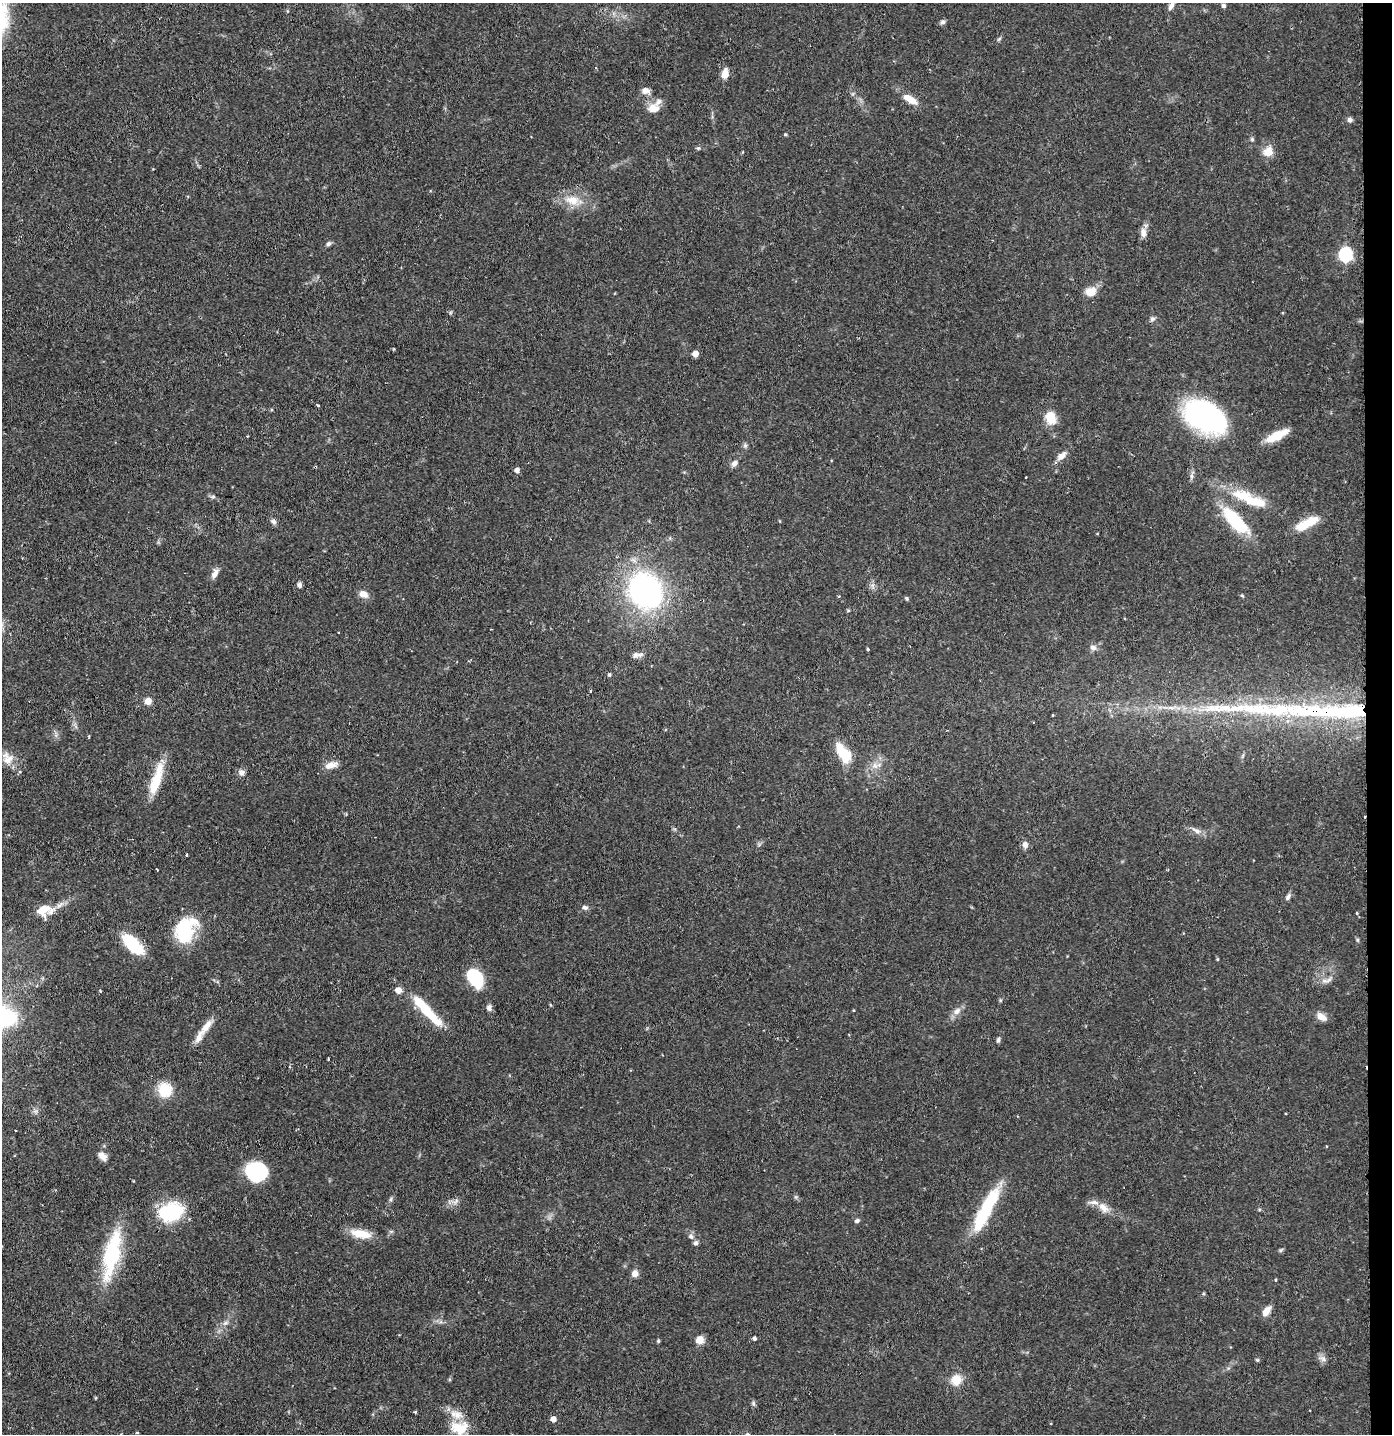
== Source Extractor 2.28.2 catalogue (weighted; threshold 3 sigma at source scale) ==
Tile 6 of 3 x 3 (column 3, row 2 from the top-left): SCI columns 2861-4250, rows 1441-2872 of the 4332 x 4304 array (HDU 1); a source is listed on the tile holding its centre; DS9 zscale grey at full resolution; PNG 1394 x 1436 px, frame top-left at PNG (2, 3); no overlay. Shown black and unused: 2% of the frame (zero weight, under 2 of 3 exposures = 1% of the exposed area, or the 3 px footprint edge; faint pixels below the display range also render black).
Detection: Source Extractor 2.28.2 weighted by HDU 2 'WHT'; one run over the whole footprint, this tile lists its part. Background 0.131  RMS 0.0054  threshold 0.0245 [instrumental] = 3 sigma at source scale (4.5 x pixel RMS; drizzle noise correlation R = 1.50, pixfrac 1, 0.05/0.05 arcsec/px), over >= 5 px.
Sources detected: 127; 3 inside a brighter object's white glare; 1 cosmic-ray / hot-pixel residue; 1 long thin detection or spike segment (spike, bleed or trail) — not listed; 11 inside a brighter listed object's ellipse — not listed separately; the other 111 listed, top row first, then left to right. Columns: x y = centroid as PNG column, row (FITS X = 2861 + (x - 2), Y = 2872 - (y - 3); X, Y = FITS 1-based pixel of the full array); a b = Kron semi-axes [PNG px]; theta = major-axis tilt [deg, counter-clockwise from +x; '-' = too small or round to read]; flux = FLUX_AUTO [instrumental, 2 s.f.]
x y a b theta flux
1171 6 10 6 64 2.5
1224 6 4 4 - 1.6
943 22 7 6 - 1.3
999 39 7 4 37 0.82
596 68 3 3 - 0.68
725 74 9 6 82 6.1
646 91 9 7 -20 3.4
909 99 22 8 -30 7
653 108 17 12 0 5.7
1349 120 6 6 - 1.5
785 134 4 4 - 0.62
1252 139 6 5 - 0.84
698 148 5 5 - 0.85
1268 151 14 12 39 5.7
572 200 19 13 -14 9.6
1143 233 14 7 -87 3.3
329 244 7 5 43 1.2
1345 254 6 6 - 83
1091 292 12 10 10 7.1
1152 319 7 6 - 1.4
695 354 5 4 - 6.7
318 405 4 3 - 0.55
1205 416 39 24 -27 120
1051 418 13 10 -78 9.4
1277 436 26 9 26 11
745 445 6 5 - 1.1
1062 456 15 7 40 3.9
734 463 9 6 46 2.4
517 470 5 5 - 2.3
1192 476 8 4 82 1.4
213 497 6 4 0 0.96
1253 501 59 14 -21 22
273 521 8 6 -33 1.7
1235 521 37 14 -47 30
215 574 14 7 62 3.2
299 585 5 5 - 1.9
645 591 33 27 -60 130
363 594 11 8 -21 4.1
839 596 4 3 - 0.47
1242 596 5 3 - 0.59
906 598 5 4 - 0.86
1093 647 9 7 -18 2.1
867 649 3 3 - 0.71
635 655 9 8 - 2.3
609 675 5 4 - 0.89
590 691 3 2 - 0.49
148 701 7 6 - 4.9
1267 709 133 19 -1 90
1053 715 3 2 - 0.54
88 736 4 3 - 0.6
843 753 25 12 -56 15
8 759 16 13 -66 6
331 765 17 7 16 4.5
875 766 10 6 -62 2.5
241 773 8 7 - 2.3
156 780 39 10 71 18
1196 831 14 6 -25 2.9
1025 845 8 6 89 2.8
187 855 3 2 - 0.71
157 869 3 2 - 0.47
1288 897 11 5 58 1.7
585 907 8 6 -3 1.5
43 910 18 14 27 9.3
1357 913 5 3 - 0.51
184 933 33 20 43 25
1358 940 6 4 -71 0.73
133 944 22 10 -44 27
1217 959 5 3 - 0.53
476 978 16 11 -55 34
1324 981 10 6 -11 2.4
1000 1000 5 3 - 0.59
550 1004 3 3 - 0.57
489 1008 8 6 -87 2
425 1009 48 11 -48 20
957 1011 12 8 43 3.3
1321 1017 14 8 -35 3.8
206 1026 23 9 55 6.4
998 1040 8 4 74 1
328 1059 3 2 - 0.65
165 1090 15 14 - 15
35 1111 7 4 -18 1.2
15 1130 3 2 - 0.6
102 1156 12 8 -42 3.5
256 1172 19 16 -17 42
795 1197 6 4 -88 0.87
391 1199 7 4 71 0.92
990 1199 35 15 51 19
455 1201 11 5 51 1.9
1103 1208 17 9 -46 5.1
171 1212 28 20 17 31
857 1221 6 5 - 1.2
361 1234 26 10 -11 9.8
691 1236 7 6 - 1.7
696 1243 7 6 - 1.4
1281 1250 7 4 53 0.76
110 1253 61 20 80 40
635 1273 8 7 - 3.2
1276 1280 3 3 - 1.4
1266 1311 12 7 55 4.3
225 1323 7 6 - 1.6
754 1338 4 4 - 1.3
700 1340 8 8 - 5.2
658 1341 5 4 - 0.64
1323 1359 11 7 -27 2.3
1257 1360 6 4 43 0.67
956 1380 9 9 - 9.9
753 1403 7 5 -89 1.1
415 1412 4 3 - 0.77
553 1419 5 5 - 4
459 1428 22 16 0 13
137 1432 3 3 - 0.75
Isophote crosses this tile's border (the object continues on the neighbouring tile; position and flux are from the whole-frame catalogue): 1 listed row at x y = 459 1428